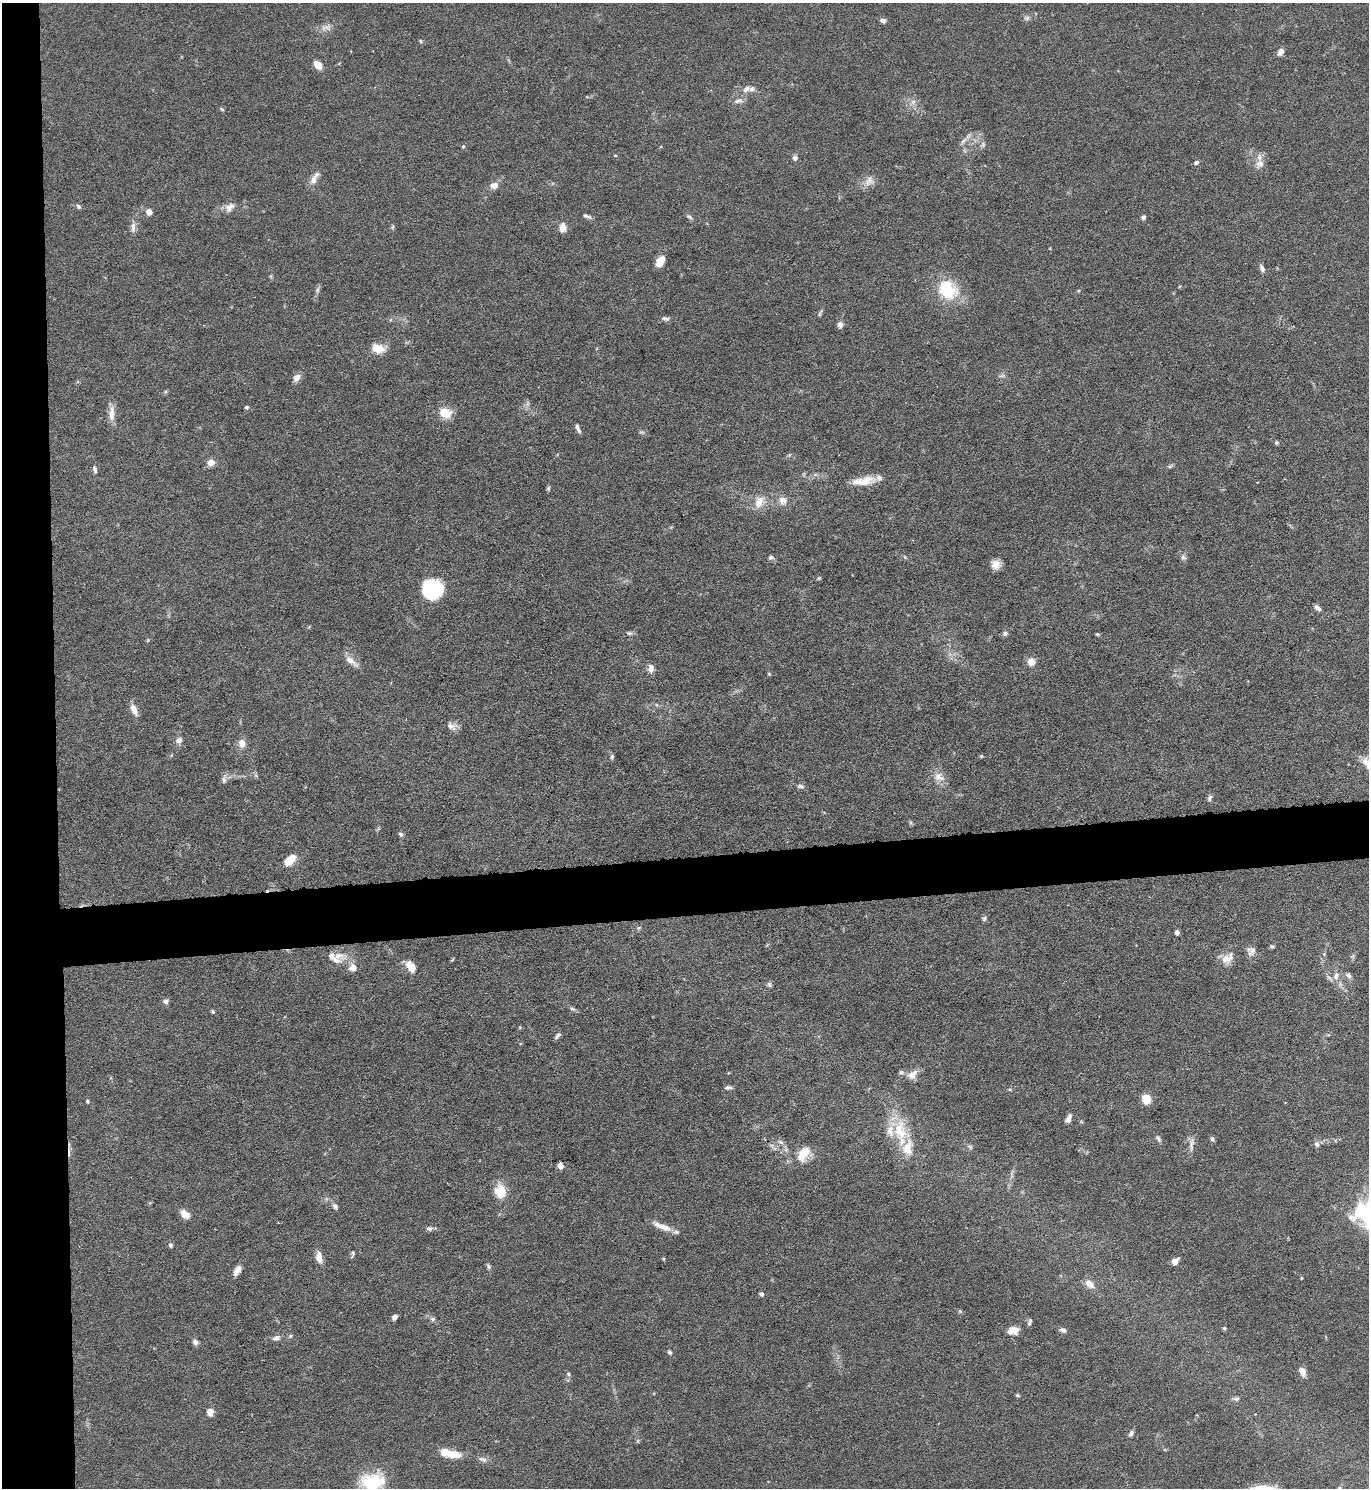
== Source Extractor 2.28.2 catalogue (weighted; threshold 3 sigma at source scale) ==
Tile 4 of 3 x 3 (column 1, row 2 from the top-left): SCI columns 134-1500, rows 1487-2972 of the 4445 x 4458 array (HDU 1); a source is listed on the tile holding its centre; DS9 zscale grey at full resolution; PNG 1371 x 1490 px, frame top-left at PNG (2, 3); no overlay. Shown black and unused: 8% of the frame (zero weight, under 5 of 9 exposures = <1% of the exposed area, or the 3 px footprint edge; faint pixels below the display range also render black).
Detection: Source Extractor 2.28.2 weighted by HDU 2 'WHT'; one run over the whole footprint, this tile lists its part. Background 0.0813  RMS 0.0041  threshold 0.0169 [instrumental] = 3 sigma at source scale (4.09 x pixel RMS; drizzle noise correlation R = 1.36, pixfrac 0.8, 0.05/0.05 arcsec/px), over >= 5 px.
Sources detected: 152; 1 inside a brighter object's white glare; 1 cosmic-ray / hot-pixel residue — not listed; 8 inside a brighter listed object's ellipse — not listed separately; the other 142 listed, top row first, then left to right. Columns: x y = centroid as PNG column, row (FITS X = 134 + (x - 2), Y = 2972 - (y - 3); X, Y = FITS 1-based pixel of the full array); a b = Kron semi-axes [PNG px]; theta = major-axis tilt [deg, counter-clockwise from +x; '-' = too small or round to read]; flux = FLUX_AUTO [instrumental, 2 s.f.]
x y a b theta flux
1027 18 8 6 21 0.97
883 20 7 5 -10 1.4
327 27 9 7 43 1.8
420 41 5 4 - 0.45
1281 52 8 6 62 2.2
318 65 10 7 -47 4.1
746 89 11 7 33 2
738 101 13 6 14 1.6
913 102 7 5 47 1.1
222 109 5 4 - 0.52
963 141 11 5 45 1.5
983 145 7 6 - 0.91
463 146 5 4 - 0.46
615 155 5 3 - 0.3
795 158 6 6 - 1.3
1196 162 7 6 - 0.85
1260 164 11 10 - 2.6
314 178 18 7 58 2.9
869 181 16 10 55 3.1
494 185 10 8 14 2.4
78 206 7 5 -46 0.84
230 207 15 10 45 2.7
149 212 8 7 - 2.1
587 216 12 4 -22 1
690 217 8 5 -28 0.85
1143 217 5 5 - 0.95
133 227 15 6 88 2
393 227 6 4 71 0.53
562 227 12 8 88 2.6
660 261 11 8 60 4.1
1262 268 9 5 -67 1.4
318 290 8 4 81 0.93
948 290 25 20 -39 17
820 313 10 3 67 0.71
665 318 11 5 -13 1.2
840 325 7 7 - 1.6
378 348 15 11 -18 5.1
297 378 11 7 45 2.1
246 407 5 4 - 0.54
112 413 23 7 89 3.5
445 413 10 8 -15 8.4
578 428 11 4 -67 1.1
1276 442 7 5 0 0.61
211 462 7 6 - 3.2
1170 466 7 4 19 0.62
95 470 10 5 -80 1.1
864 481 30 10 9 6.9
548 488 7 4 89 0.58
783 500 10 10 - 2.7
759 502 17 10 66 4.4
771 557 6 6 - 1
905 557 6 3 -70 0.43
1183 557 8 5 -29 0.99
996 564 10 10 - 3.2
819 578 6 4 44 0.45
429 586 23 18 25 21
1317 608 10 5 -41 1.4
629 633 7 5 6 0.8
1005 633 6 5 - 1
1097 634 5 4 - 0.49
148 640 6 3 71 0.38
351 661 22 7 -38 3.2
1031 662 9 8 - 3.3
651 669 10 7 -88 2.1
769 674 5 3 - 0.33
134 709 13 7 -67 3.4
451 726 14 9 -22 2.4
179 740 8 6 44 1.9
242 743 9 7 -81 3.4
981 756 5 4 - 0.4
612 757 7 5 -82 0.8
939 777 15 11 -27 3.7
224 779 15 5 84 1.4
801 786 10 5 -2 1.1
1209 798 9 5 69 0.99
401 834 7 5 -35 0.81
290 860 14 8 41 5.8
984 919 8 5 73 0.81
1177 932 4 4 - 2
1272 946 6 5 - 0.6
1251 951 12 11 - 2.2
338 956 22 11 -8 4.6
1227 958 16 10 28 4.3
411 967 13 7 -54 5.5
353 968 8 7 - 3.1
1348 975 9 6 -40 1.2
1336 976 11 7 74 2.2
769 985 7 5 -68 0.84
165 1001 7 6 - 1.1
572 1009 7 5 -20 0.82
213 1012 5 4 - 0.55
557 1036 10 4 48 0.88
901 1072 7 6 - 0.84
912 1074 16 10 40 3.1
728 1087 9 5 6 1
1146 1099 8 7 - 6.8
88 1101 5 4 - 0.5
1068 1119 10 5 62 2
900 1130 32 19 -87 15
1158 1139 8 5 -52 0.95
1212 1139 7 5 -54 0.82
780 1142 9 5 -26 1.2
1317 1144 8 6 -72 1.2
1191 1145 18 5 82 2
970 1147 9 5 -34 0.82
804 1153 18 10 55 7.5
560 1165 4 4 - 5.8
500 1191 18 15 -79 6.8
335 1206 8 6 -55 1.2
1361 1210 34 20 50 18
185 1214 12 8 -38 3.3
662 1226 26 7 -22 4.3
429 1228 9 6 3 1.1
170 1245 5 5 - 0.81
353 1254 11 4 81 0.66
319 1257 13 7 -83 3.5
1175 1261 8 6 41 2.3
488 1267 8 4 -81 0.75
237 1271 13 7 59 2.3
1301 1278 3 3 - 0.39
1089 1284 12 8 -38 3.1
762 1294 5 5 - 0.84
395 1317 6 5 - 1.4
433 1319 7 5 -12 0.96
1029 1322 9 4 70 0.89
1224 1328 5 4 - 0.52
1013 1330 12 9 10 3.9
1063 1330 8 6 -20 1.3
290 1336 6 5 - 0.64
276 1338 9 6 15 1.6
195 1342 7 6 - 1.4
670 1352 6 5 - 0.71
1302 1371 11 7 -59 2.5
568 1374 6 4 -89 0.58
1017 1395 5 4 - 0.54
1237 1399 9 4 1 0.88
210 1412 8 7 - 2.8
1131 1434 9 5 67 1.1
452 1455 22 10 -2 5.5
483 1459 13 7 -22 1.5
373 1482 32 26 -2 20
1339 1488 6 5 - 0.68
Isophote crosses this tile's border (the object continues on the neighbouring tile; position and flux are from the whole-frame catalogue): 3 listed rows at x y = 1361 1210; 373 1482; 1339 1488